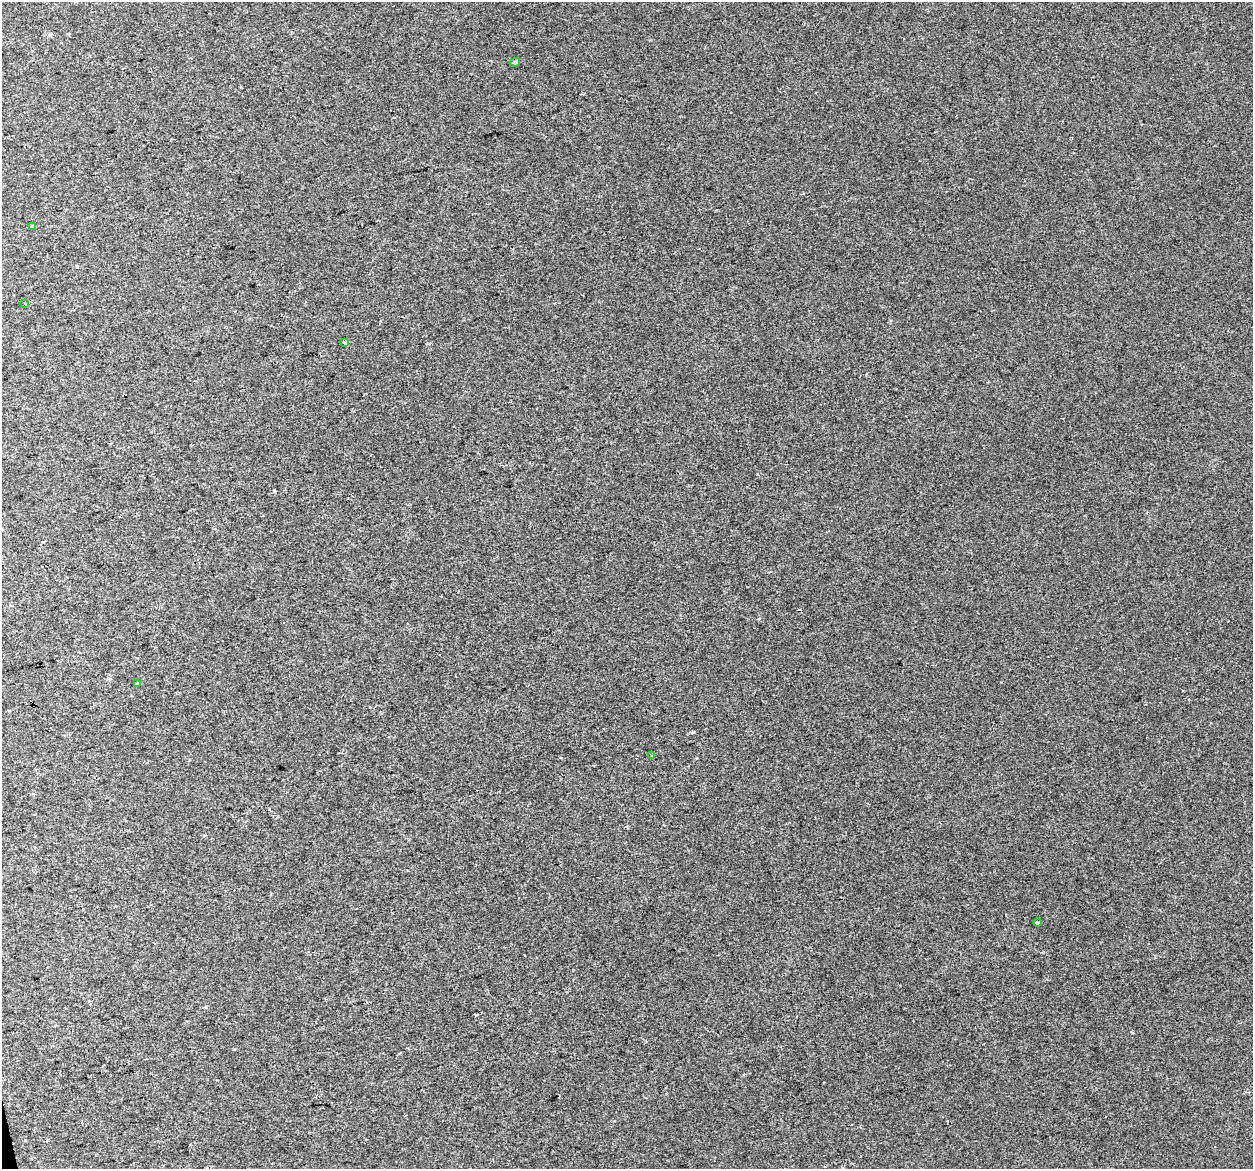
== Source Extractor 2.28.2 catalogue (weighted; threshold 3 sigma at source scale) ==
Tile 7 of 4 x 4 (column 3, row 2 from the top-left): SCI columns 2501-3751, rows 2417-3583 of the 5001 x 4785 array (HDU 1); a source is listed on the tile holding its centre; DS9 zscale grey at full resolution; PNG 1255 x 1171 px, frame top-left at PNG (2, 2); each listed source drawn as its Kron ellipse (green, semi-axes under 4 px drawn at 4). Shown black and unused: <1% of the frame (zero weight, under 2 of 3 exposures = <1% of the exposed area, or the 3 px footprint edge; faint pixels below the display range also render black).
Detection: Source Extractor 2.28.2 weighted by HDU 2 'WHT'; one run over the whole footprint, this tile lists its part. Background 0.00647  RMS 0.0062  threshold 0.028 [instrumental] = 3 sigma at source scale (4.5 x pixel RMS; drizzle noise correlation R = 1.50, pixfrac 1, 0.0396/0.0396 arcsec/px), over >= 5 px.
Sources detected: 10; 3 cosmic-ray / hot-pixel residue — neither listed nor drawn; the other 7 listed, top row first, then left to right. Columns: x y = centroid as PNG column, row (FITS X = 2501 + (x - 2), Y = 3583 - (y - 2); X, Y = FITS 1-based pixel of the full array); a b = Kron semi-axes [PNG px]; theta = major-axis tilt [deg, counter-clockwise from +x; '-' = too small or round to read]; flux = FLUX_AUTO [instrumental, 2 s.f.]
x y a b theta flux
515 62 5 3 - 0.92
32 226 4 3 - 3.9
25 303 3 3 - 3.8
344 343 3 3 - 1.7
138 684 4 3 - 1.1
652 756 3 2 - 0.47
1038 923 4 3 - 2.7